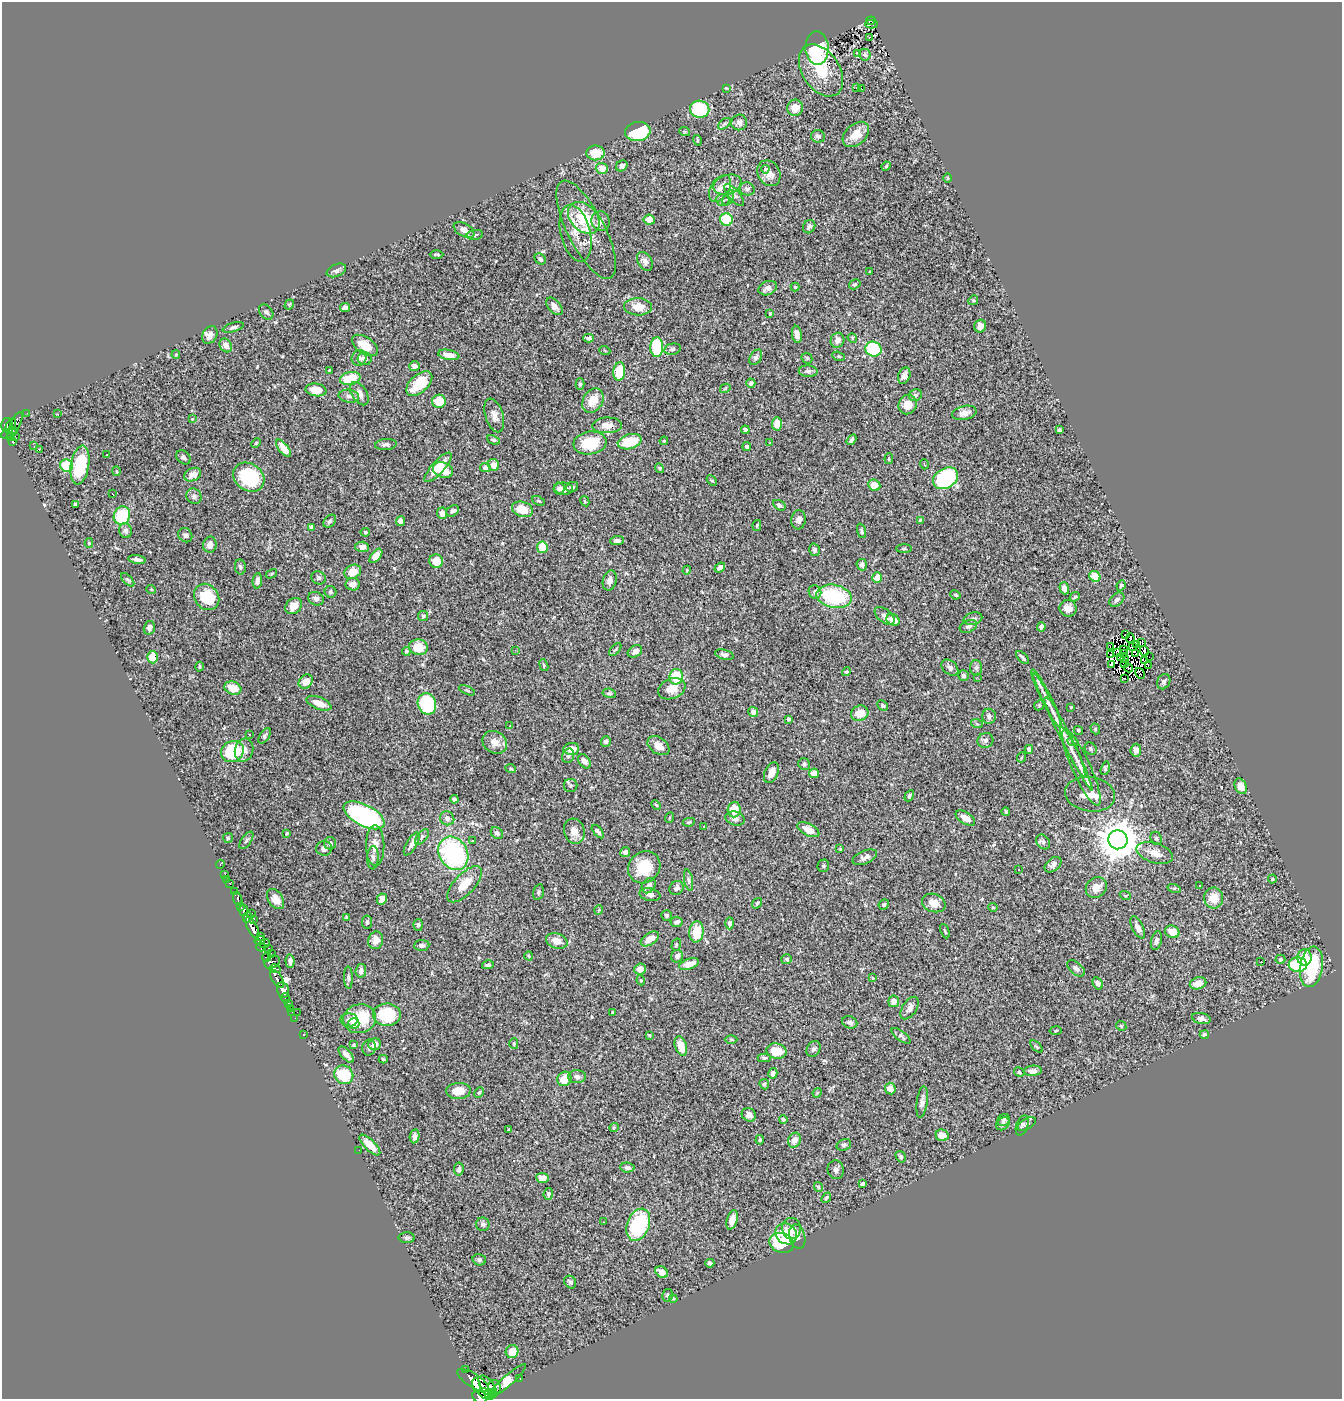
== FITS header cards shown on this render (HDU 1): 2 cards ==
NAXIS1  =                 1340
NAXIS2  =                 1397

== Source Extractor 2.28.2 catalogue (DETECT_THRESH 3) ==
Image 1340 x 1397 px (HDU 1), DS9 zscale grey, 1 PNG px = 1 image px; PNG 1344 x 1401 px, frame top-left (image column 1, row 1397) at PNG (2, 2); each listed source drawn as its Kron ellipse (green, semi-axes under 4 px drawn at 4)
Background 0.748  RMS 0.025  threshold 0.0759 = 3 sigma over >= 5 px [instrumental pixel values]
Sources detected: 528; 16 with non-positive FLUX_AUTO (blend fragments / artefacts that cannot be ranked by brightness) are neither listed nor drawn; of the other 512, the 500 brightest by FLUX_AUTO listed and drawn (12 fainter detections omitted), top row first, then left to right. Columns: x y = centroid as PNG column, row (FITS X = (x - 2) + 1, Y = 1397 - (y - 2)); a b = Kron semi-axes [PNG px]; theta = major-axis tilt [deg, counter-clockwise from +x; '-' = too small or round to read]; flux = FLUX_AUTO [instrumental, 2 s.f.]
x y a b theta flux
871 21 5 3 - 33
871 24 6 3 -2 45
869 37 3 3 - 4.9
817 48 16 11 -88 130
858 53 4 3 - 70
865 55 6 5 - 4.3
821 70 29 18 -57 57
726 88 4 4 - 1.3
857 88 3 3 - 2.2
862 89 2 2 - 4.2
795 108 8 7 - 17
700 109 10 8 -12 97
739 122 8 7 - 7.4
725 124 7 4 37 3.2
638 131 13 9 12 97
685 132 5 3 - 1.9
856 134 15 10 41 25
818 136 7 6 - 5.9
697 140 5 3 - 1.7
595 153 9 7 0 32
622 166 6 5 - 6.4
886 166 5 4 - 2.2
602 168 6 5 - 16
765 169 4 4 - 9.2
769 173 13 11 -58 16
947 178 5 3 - 1.5
727 185 14 9 17 13
720 188 15 9 57 13
747 189 8 6 -17 4.5
734 195 13 5 -49 7.2
728 198 8 5 62 4
723 200 7 5 -3 4.4
584 218 18 13 -45 76
726 219 6 6 - 61
649 220 6 5 - 17
601 221 10 9 - 9.8
809 227 7 5 58 5.6
464 230 11 6 -29 11
586 230 54 18 -63 59
576 233 29 15 -76 31
475 235 8 5 7 4
437 255 7 2 -1 2.2
540 259 6 5 - 4.3
645 261 10 7 -58 8.7
336 270 10 6 22 5.8
870 271 3 3 - 1.7
855 284 6 4 32 2.8
795 287 4 4 - 2.4
768 288 9 7 22 7.7
973 300 5 4 - 2.3
289 305 5 4 - 2
554 306 10 6 -49 8.3
638 307 14 8 -2 21
345 308 5 4 - 6.6
266 312 8 6 -48 4.6
770 314 3 3 - 2.3
980 326 6 5 - 8.4
233 327 11 4 17 4.5
797 334 9 5 -83 9.6
210 335 9 7 62 11
589 338 5 3 - 4.3
852 338 5 4 - 2
837 340 7 7 - 12
226 345 7 5 -58 11
365 345 14 8 -34 26
657 347 10 6 -90 99
672 349 8 5 12 3.8
873 349 8 7 - 100
605 351 6 3 -21 1.7
176 355 4 4 - 1.5
449 355 11 5 -11 14
839 356 7 4 -19 2.3
756 357 8 5 57 4.3
359 358 8 7 - 5.5
807 358 6 5 - 2.3
365 359 7 6 - 8.2
415 366 5 5 - 6.7
329 370 4 3 - 1.6
808 371 9 6 -3 5.3
619 372 9 6 83 53
904 376 8 6 70 11
350 378 10 6 10 49
419 383 15 9 42 48
751 383 4 4 - 6.1
580 384 6 4 -89 2.6
725 388 5 4 - 1.9
316 390 10 6 -9 20
359 394 13 7 -59 13
915 395 7 5 34 4
349 396 10 6 -8 6.6
439 401 7 6 - 38
593 401 13 9 61 30
908 405 10 9 - 19
27 413 2 2 - 7.2
964 413 12 7 13 10
58 414 3 2 - 2.4
494 415 17 9 -73 13
192 419 4 3 - 1.3
777 424 7 5 89 21
7 425 6 6 - 190
607 425 15 8 2 15
11 426 8 3 62 180
15 426 15 5 65 250
745 430 4 4 - 8.5
1059 430 3 3 - 3
9 433 8 4 24 78
15 436 2 2 - 5.8
10 437 3 3 - 18
493 440 7 4 -24 2.8
851 440 6 3 58 3.7
664 441 4 3 - 1.6
13 442 3 3 - 23
630 442 12 7 16 54
256 443 5 3 - 1.6
590 443 16 11 8 66
770 443 3 2 - 3.5
386 444 11 5 5 5
34 446 2 2 - 1400
747 446 4 4 - 4.8
284 448 10 5 -52 20
39 449 3 2 - 20
107 455 3 2 - 3.2
183 457 8 6 -44 4.8
889 459 5 3 - 1.8
924 464 5 3 - 1.4
80 465 19 9 80 92
494 465 6 5 - 12
66 466 6 6 - 60
438 467 19 6 48 32
485 468 5 4 - 4.5
660 468 5 4 - 2.6
443 470 10 7 -20 32
116 471 5 3 - 1.7
193 475 9 6 26 11
249 477 16 13 -34 110
946 478 13 10 32 180
712 480 6 4 -45 2.4
874 485 6 5 - 21
572 487 6 5 - 4.4
559 489 6 5 - 5.7
563 489 9 6 -6 9.6
112 494 4 2 - 2.5
194 496 8 7 - 5.9
539 501 7 3 -24 2.1
585 501 5 4 - 1.8
75 504 4 3 - 2.5
779 505 6 4 -34 4.6
522 509 11 7 -19 29
453 511 7 5 31 4.1
442 513 5 5 - 9
122 516 9 8 - 80
799 520 9 7 82 8.8
920 520 4 4 - 2
330 521 7 5 47 4.6
400 521 5 4 - 6.8
757 525 5 4 - 1.9
312 527 4 4 - 6.7
125 531 7 6 - 6.5
861 531 7 3 -73 2.9
365 532 5 4 - 3.1
185 535 7 6 - 4.4
617 541 7 4 2 5.4
89 543 5 4 - 2.3
210 545 8 6 78 11
362 547 7 5 -3 9.6
542 547 6 5 - 34
904 549 8 3 0 2.3
814 550 6 5 - 4.3
376 556 8 4 51 20
137 559 9 4 -9 6.4
436 561 7 6 - 24
862 565 6 5 - 4.9
240 567 8 5 -79 3.6
720 567 6 4 40 6
687 570 4 3 - 1.6
353 572 9 7 28 23
271 574 6 3 32 2
1095 576 6 5 - 28
318 578 7 6 - 3.9
877 578 5 5 - 23
128 580 8 4 -46 2.9
610 580 10 6 75 8.4
257 581 8 4 85 6.8
353 584 7 6 - 11
1121 585 5 4 - 2.5
1064 588 6 4 -70 8.5
151 589 5 3 - 1.7
330 592 6 6 - 3.5
815 592 7 6 - 6.1
955 595 5 3 - 2.3
834 596 18 11 -11 120
207 597 14 11 -51 57
1075 597 5 4 - 2.6
316 599 8 6 -23 6.6
1117 600 8 6 40 6.4
294 606 9 7 43 18
1068 608 8 8 - 13
423 616 5 5 - 2.5
885 616 12 6 -40 8.1
973 619 9 6 14 5.1
893 620 7 5 -30 18
968 626 9 6 23 5.6
1041 627 5 4 - 6.5
149 628 7 5 74 7.7
1126 634 3 2 - 5.3
1130 638 4 2 - 2.4
1141 643 3 3 - 2.2
1136 644 3 2 - 3.1
1132 646 4 2 - 2.1
418 647 9 8 - 29
1110 647 4 2 - 2.6
1123 649 3 2 - 2.7
515 650 3 2 - 3.9
615 650 8 3 48 2.6
406 651 4 4 - 2.5
635 651 8 5 32 7.7
1144 651 5 2 - 2.1
1117 652 3 2 - 1.9
1123 654 2 2 - 1.3
1135 654 3 2 - 1.8
724 655 9 5 -13 4.5
1111 655 3 2 - 2.9
153 657 6 5 - 24
1120 657 2 2 - 2.3
1149 657 2 2 - 1.9
1023 658 8 3 -46 4.3
1124 658 2 2 - 1.5
1145 661 3 2 - 2
1125 663 4 2 - 1.7
1111 664 4 2 - 5.9
544 665 6 4 -70 2.3
1148 665 3 3 - 36
199 667 5 2 - 1.9
950 668 9 6 -42 6.7
976 668 7 6 - 4
1128 668 5 2 - 2.6
846 672 5 4 - 2.8
1140 673 6 2 -58 4.1
963 675 5 5 - 4.1
676 677 8 7 - 55
977 677 3 2 - 1.6
1125 678 2 2 - 2.5
306 682 8 6 46 17
1164 682 8 6 64 5.1
233 688 9 6 -20 28
672 689 14 10 21 21
467 690 9 3 -22 2.6
609 693 7 4 -8 3.1
1046 698 32 5 -64 15
319 703 13 6 -22 19
427 704 11 9 -70 110
883 705 6 5 - 3.3
1039 705 5 4 - 2
1071 707 4 3 - 1.4
753 712 5 5 - 8.1
1053 712 16 3 -63 5.2
860 713 9 7 21 25
989 716 7 6 - 7.2
789 719 4 4 - 3.1
977 724 6 3 -19 1.8
510 726 3 2 - 2
1095 729 6 4 -70 2.5
1078 730 5 4 - 2.8
1063 732 65 5 -63 28
249 734 3 2 - 11
265 736 9 4 56 4.3
985 740 8 7 - 5.2
606 741 5 5 - 6.6
1073 741 6 4 -19 2.7
495 742 13 10 -34 17
658 746 12 8 -35 15
571 749 8 6 5 17
1029 749 4 4 - 4.8
1091 749 6 5 - 3.3
244 750 12 9 75 11
1136 750 6 5 - 11
232 752 12 10 29 110
1073 752 27 5 -65 11
568 756 7 5 73 4.1
1022 757 5 3 - 1.5
585 761 8 5 -52 7
804 764 6 5 - 3.5
1081 767 42 9 -66 23
1105 768 7 4 75 3
511 769 5 3 - 1.9
771 773 11 6 65 15
814 773 5 5 - 21
571 785 6 6 - 3.8
1241 786 8 5 -67 9.8
1090 794 25 17 -9 30
909 796 6 4 62 2.8
454 799 4 4 - 4.6
656 805 5 4 - 2.1
734 809 8 6 87 29
1006 812 4 3 - 2
364 815 22 10 -27 320
447 818 7 6 - 10
669 818 5 3 - 1.5
965 818 11 5 -32 15
735 819 9 7 -16 6.3
689 822 6 4 11 2.3
704 827 3 2 - 1.3
808 830 12 6 -28 22
574 831 13 10 -74 17
598 831 8 4 -50 4.1
287 833 3 3 - 1.5
497 833 7 5 -45 5
422 837 9 5 52 4.9
228 838 5 5 - 3
1156 838 6 5 - 3.2
246 840 10 5 55 3.6
1118 840 9 9 - 5100
473 841 3 3 - 4.2
1043 842 8 6 -51 5.5
330 843 6 6 - 6.4
412 844 13 5 61 8.7
375 845 20 9 -90 18
324 848 8 7 - 7.2
840 849 3 3 - 1.4
625 852 5 5 - 5.9
453 853 17 14 -60 250
1155 853 19 10 -18 21
865 857 13 6 23 7.6
373 858 12 6 87 6
220 864 4 3 - 12
1053 865 9 6 39 7.4
823 866 6 5 - 2.9
644 867 17 15 44 47
1019 870 3 3 - 1.5
225 874 3 2 - 12
227 879 2 2 - 4.4
1272 879 4 4 - 1.8
689 880 11 4 -79 4.5
230 883 3 3 - 37
464 884 23 10 47 30
1200 885 3 2 - 4.1
649 886 8 6 55 8.6
1096 887 11 9 41 16
677 888 7 6 - 7
1174 888 7 4 -16 2.4
234 891 4 3 - 72
538 892 8 5 77 3.5
650 895 10 6 -11 9.6
1125 895 5 3 - 1.7
1214 898 10 9 - 28
238 899 7 3 -71 99
275 899 11 7 -56 12
382 899 6 4 61 12
757 903 6 4 56 3
934 903 12 9 -20 15
884 904 5 4 - 2.5
241 906 3 3 - 140
993 907 5 4 - 1.9
244 910 5 4 - 460
599 910 5 3 - 1.4
252 913 3 2 - 25
666 915 5 5 - 4.1
247 917 5 4 - 270
346 917 3 2 - 1.6
253 919 3 2 - 86
367 922 6 5 - 3.9
676 922 6 5 - 5.3
730 923 6 4 89 4
418 925 6 4 -86 3
1138 927 12 5 -64 8.8
252 928 12 5 -65 780
945 931 7 2 -65 2
696 932 10 7 85 39
1172 932 7 6 - 24
261 937 3 2 - 43
650 939 10 6 34 17
376 940 9 7 77 15
260 941 5 4 - 190
557 941 11 7 -18 18
1156 941 9 5 76 5.5
265 944 5 2 - 21
422 945 7 5 4 5.3
676 945 6 4 72 2.5
261 947 4 3 - 120
269 948 3 3 - 95
271 953 2 2 - 11
529 956 4 4 - 2
677 956 6 6 - 8.2
267 957 5 4 - 91
1304 957 8 7 - 26
787 959 5 5 - 3
1280 959 5 4 - 2.6
290 961 7 4 -86 6.8
272 962 8 6 33 280
1261 962 2 2 - 3.7
689 964 10 5 17 16
488 965 6 4 13 3.6
1298 965 9 7 -2 85
1311 967 20 11 81 110
1076 968 10 6 -40 5.4
275 969 6 3 -14 110
640 969 6 5 - 14
361 971 7 5 83 6.8
348 977 11 4 -88 3.8
873 978 4 3 - 1.6
277 979 10 5 -57 540
641 980 5 4 - 2.1
1098 983 6 4 -60 4.1
1198 983 8 6 15 16
283 990 8 6 -78 600
285 998 5 3 - 11
894 1001 6 5 - 11
288 1003 3 3 - 24
291 1008 3 2 - 17
910 1008 12 7 57 8.1
292 1012 2 2 - 9.4
297 1012 2 2 - 17
613 1013 4 3 - 2.9
387 1015 14 11 -3 90
295 1018 2 2 - 8.9
1201 1018 9 5 -12 7.6
360 1019 16 14 14 64
349 1020 8 6 -1 8.7
850 1022 8 6 -21 5.2
354 1024 5 5 - 13
1121 1026 5 4 - 2
1056 1031 6 4 9 2.2
303 1034 3 2 - 5.4
649 1035 4 4 - 1.6
1204 1035 4 4 - 3.2
901 1036 11 5 -37 4
731 1039 6 4 0 2.3
375 1044 6 5 - 12
514 1044 5 4 - 2.7
354 1045 3 2 - 1.4
681 1046 10 6 -72 25
1036 1047 7 3 -44 2.4
369 1048 8 6 75 4.4
813 1049 8 6 59 5.1
776 1051 10 7 -10 32
346 1055 10 5 -48 9.4
764 1058 6 4 0 2.9
383 1059 4 3 - 2.3
1033 1071 9 5 5 9.6
1019 1072 5 4 - 2.3
773 1073 5 4 - 6.6
344 1075 10 9 - 62
577 1077 9 6 -1 8.7
564 1079 7 7 - 26
764 1084 5 4 - 3.3
890 1088 6 5 - 12
458 1091 12 8 2 22
479 1092 5 4 - 2.5
817 1093 5 4 - 1.7
922 1102 16 5 83 7.8
749 1115 7 6 - 7.2
783 1119 4 4 - 3.2
1004 1120 7 5 42 4.3
1003 1124 7 6 - 5
1027 1124 10 5 32 4
1022 1126 10 6 71 5
614 1127 5 3 - 1.4
509 1130 4 3 - 3
942 1135 6 6 - 15
415 1136 7 4 80 8.2
760 1140 5 4 - 3.1
794 1140 7 6 - 12
370 1145 14 5 -44 21
844 1145 7 5 18 4
359 1150 2 2 - 4.3
901 1157 6 4 -59 3.1
627 1167 7 5 -7 5.3
459 1169 6 4 81 4.8
836 1170 9 8 - 6.1
542 1178 6 5 - 10
863 1184 4 3 - 3.8
818 1187 5 4 - 1.9
548 1194 6 4 82 4
826 1198 6 3 50 3.2
732 1220 10 5 74 16
604 1222 3 2 - 5.1
483 1224 7 6 - 5.4
638 1225 17 11 68 150
791 1228 10 9 - 13
786 1234 11 10 - 27
797 1237 12 8 -76 13
407 1238 8 5 0 3.7
782 1243 12 9 -17 96
479 1260 7 5 -15 4.6
710 1263 4 3 - 3.5
662 1272 7 5 -34 13
570 1282 7 5 -56 4.2
667 1295 6 5 - 4.2
673 1299 4 3 - 2
512 1352 6 6 - 22
465 1370 3 3 - 23
520 1379 3 2 - 7.4
473 1380 18 6 -33 1500
507 1381 25 5 42 82
476 1385 7 4 -80 460
488 1387 13 6 -53 490
494 1387 7 6 - 310
491 1392 4 3 - 140
487 1394 9 5 -18 460
480 1397 7 5 -31 530
At the frame edge (FLAGS 8, measured only in part): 1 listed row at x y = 480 1397
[12 fainter detections neither listed nor drawn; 16 non-positive-flux detections neither listed nor drawn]